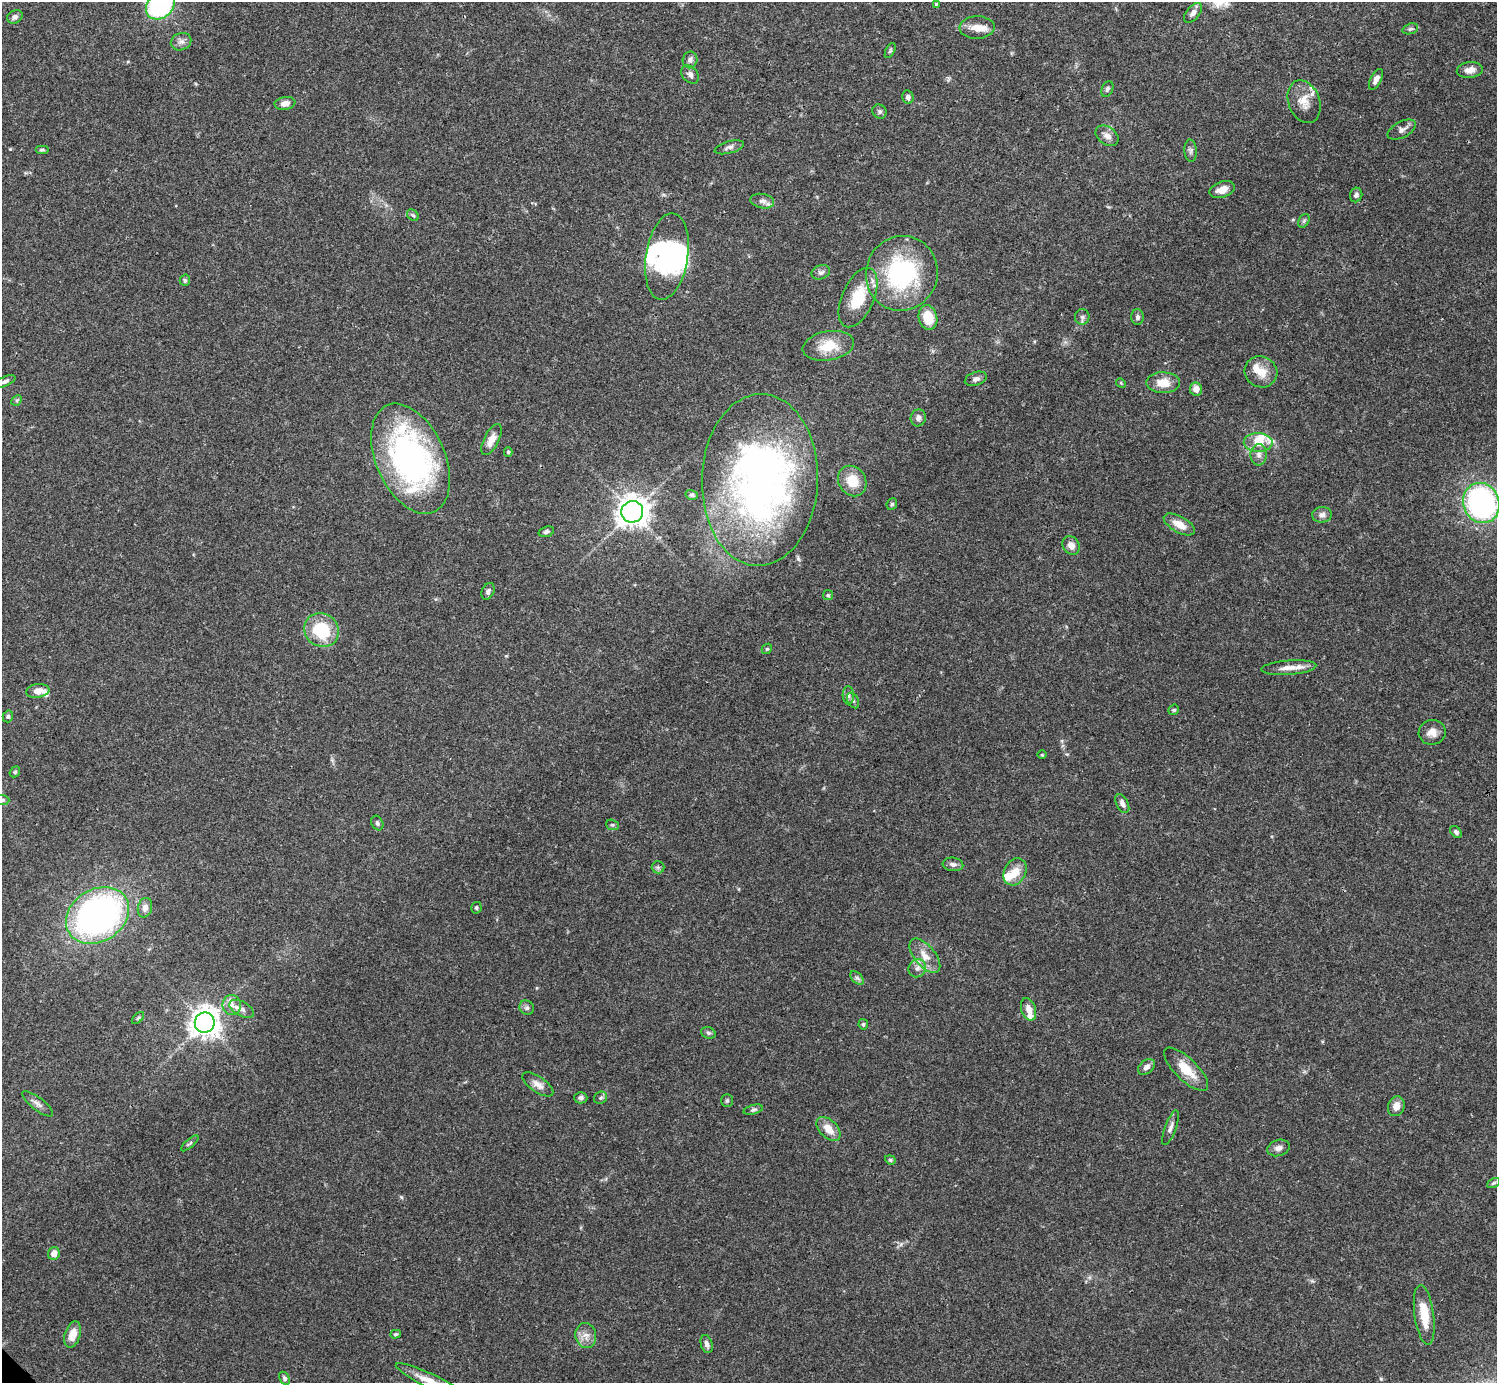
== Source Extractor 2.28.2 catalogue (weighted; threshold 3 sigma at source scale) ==
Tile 10 of 4 x 4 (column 2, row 3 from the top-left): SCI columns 1495-2989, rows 1540-2920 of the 5982 x 5981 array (HDU 1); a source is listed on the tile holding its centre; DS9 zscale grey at full resolution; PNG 1499 x 1385 px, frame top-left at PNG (2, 2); each listed source drawn as its Kron ellipse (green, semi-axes under 4 px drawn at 4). Shown black and unused: <1% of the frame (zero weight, under 3 of 4 exposures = <1% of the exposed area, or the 3 px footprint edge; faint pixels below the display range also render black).
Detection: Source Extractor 2.28.2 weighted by HDU 2 'WHT'; one run over the whole footprint, this tile lists its part. Background 0.0403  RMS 0.0026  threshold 0.0119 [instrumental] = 3 sigma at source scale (4.5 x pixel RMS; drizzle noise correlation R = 1.50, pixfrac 1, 0.05/0.05 arcsec/px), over >= 5 px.
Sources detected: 129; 4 inside a brighter object's white glare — neither listed nor drawn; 8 inside a brighter listed object's ellipse — not listed separately; the other 117 listed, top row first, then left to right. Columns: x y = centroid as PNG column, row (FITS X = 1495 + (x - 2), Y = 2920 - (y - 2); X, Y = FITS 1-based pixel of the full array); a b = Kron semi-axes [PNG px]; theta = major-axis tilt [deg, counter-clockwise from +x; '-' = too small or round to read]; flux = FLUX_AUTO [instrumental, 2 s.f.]
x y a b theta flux
936 4 4 4 - 0.32
160 5 16 12 43 36
1193 13 12 6 51 1.3
15 17 8 6 30 0.97
977 27 17 11 2 3.1
1410 29 8 5 19 0.56
181 42 10 8 23 1.2
890 51 8 4 63 0.46
690 60 8 7 - 0.97
1470 70 13 8 6 2
690 74 10 7 -46 1.1
1376 79 11 5 63 1.5
1107 89 8 5 64 0.69
908 97 7 5 -78 0.81
1304 102 22 15 -69 4
285 103 10 6 8 1.7
879 111 7 6 - 0.64
1402 129 15 8 27 1.3
1107 136 12 8 -34 1.7
729 147 15 6 16 1.1
42 150 7 4 0 0.47
1191 151 11 6 -86 0.8
1222 190 13 8 19 2.3
1356 195 7 6 - 0.73
762 201 12 7 -11 1.1
413 215 6 5 - 0.47
1304 221 7 5 59 0.55
667 256 44 21 81 20
821 272 9 7 23 0.91
902 273 37 35 70 34
185 280 5 5 - 0.45
858 298 32 16 66 9.1
928 317 12 9 -75 6
1082 317 8 7 - 0.84
1138 317 8 6 -89 0.73
828 346 26 14 10 6.5
1261 372 16 15 - 3.9
976 379 11 6 18 0.98
5 381 11 5 25 0.75
1121 383 5 4 - 0.27
1163 383 17 10 -1 4.3
1196 389 6 6 - 2
17 400 6 4 45 0.4
918 418 8 7 - 1
492 439 17 7 63 2.6
1258 442 14 9 -2 3.4
508 452 5 4 - 0.35
1259 455 10 8 88 1.3
411 459 58 34 -66 70
760 480 86 58 88 130
852 481 16 13 -58 5.1
692 495 6 4 -16 0.44
1481 503 20 18 -69 59
892 504 6 5 - 0.48
632 512 11 10 - 300
1322 515 10 8 6 1.2
1179 524 17 8 -29 3.1
546 532 8 5 17 0.69
1071 545 10 8 -56 1.9
488 591 9 6 65 0.88
828 595 5 5 - 0.39
321 630 18 16 -33 14
767 649 5 4 - 0.36
1289 668 27 7 4 2.9
38 691 12 6 9 2.3
848 695 9 5 -87 0.79
853 700 8 5 -62 0.64
1174 710 6 5 - 0.39
8 716 6 5 - 0.54
1432 732 13 12 - 2.3
1042 755 4 3 - 0.21
15 772 6 4 49 0.42
2 800 7 5 -1 0.55
1122 804 10 6 -63 1.2
377 823 8 5 -63 0.63
612 825 6 5 - 0.43
1456 832 7 4 -49 0.65
953 864 10 6 -7 0.92
658 867 6 6 - 0.53
1015 872 14 10 62 3.5
145 908 10 7 76 1.6
476 908 6 5 - 0.49
98 915 33 26 32 110
925 956 20 10 -50 3.7
917 968 9 8 - 1.5
857 978 8 5 -44 0.72
232 1005 10 9 - 1.9
527 1008 7 7 - 0.72
242 1009 13 7 -29 1.5
1028 1009 12 7 -72 2.1
138 1018 7 4 45 0.39
205 1023 10 10 - 300
863 1024 5 4 - 0.48
708 1033 7 5 -21 0.61
1146 1067 9 6 40 1.3
1186 1069 29 11 -44 5.6
538 1084 18 7 -34 1.9
581 1098 6 6 - 0.8
600 1098 7 6 - 0.59
727 1101 6 5 - 0.43
37 1104 18 6 -38 1.3
1396 1106 10 8 71 2.3
753 1110 10 4 15 0.63
1170 1128 18 5 70 1.3
828 1129 14 9 -45 3.4
190 1143 11 4 41 0.53
1279 1148 11 8 17 1.3
890 1160 5 4 - 0.35
1494 1183 7 4 27 0.42
54 1253 6 5 - 2.2
1424 1315 30 9 -82 6.6
73 1334 13 7 73 3.1
396 1334 5 4 - 0.38
586 1336 12 10 -79 2.1
707 1344 9 5 -71 0.99
284 1378 7 4 -60 0.58
432 1382 40 7 -27 4.4
Isophote crosses this tile's border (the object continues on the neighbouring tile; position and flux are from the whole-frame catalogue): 4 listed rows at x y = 160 5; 1481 503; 2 800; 432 1382